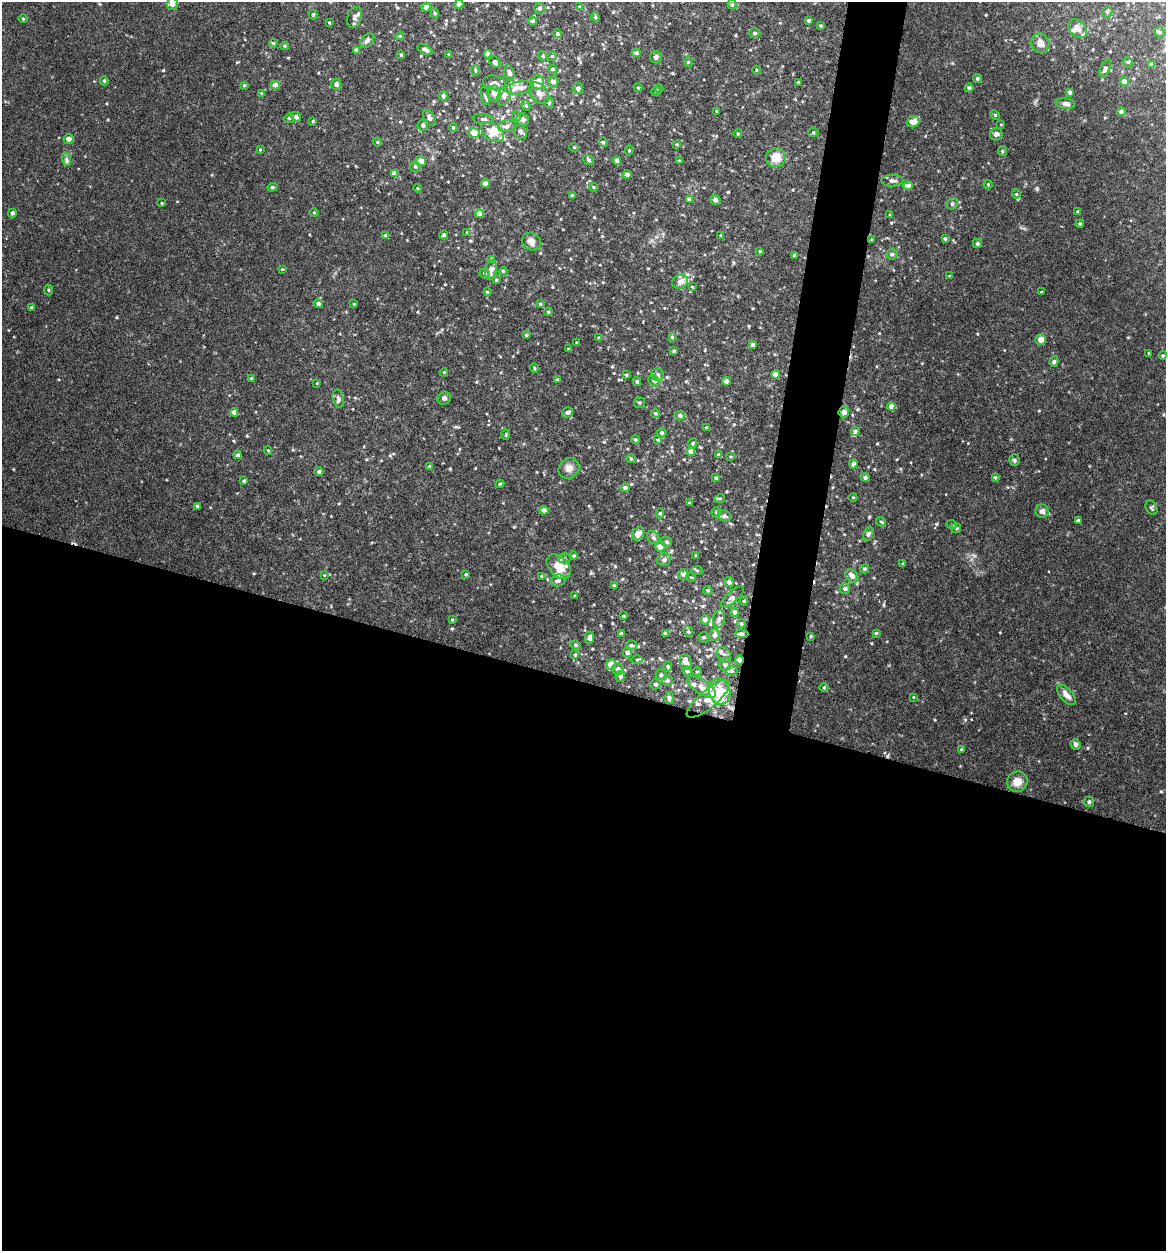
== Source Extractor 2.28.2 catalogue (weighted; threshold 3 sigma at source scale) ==
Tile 14 of 4 x 4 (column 2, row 4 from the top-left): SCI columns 1406-2569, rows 1-1249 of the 5017 x 4998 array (HDU 1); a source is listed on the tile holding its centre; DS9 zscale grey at full resolution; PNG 1168 x 1253 px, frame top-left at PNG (2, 2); each listed source drawn as its Kron ellipse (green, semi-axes under 4 px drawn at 4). Shown black and unused: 49% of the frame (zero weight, under 4 of 8 exposures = <1% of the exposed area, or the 3 px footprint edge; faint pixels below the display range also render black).
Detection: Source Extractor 2.28.2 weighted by HDU 2 'WHT'; one run over the whole footprint, this tile lists its part. Background 0.0468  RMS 0.005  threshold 0.0206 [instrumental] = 3 sigma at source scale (4.09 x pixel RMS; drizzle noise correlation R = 1.36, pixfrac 0.8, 0.05/0.05 arcsec/px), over >= 5 px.
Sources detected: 317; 22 inside a brighter listed object's ellipse — not listed separately; the other 295 listed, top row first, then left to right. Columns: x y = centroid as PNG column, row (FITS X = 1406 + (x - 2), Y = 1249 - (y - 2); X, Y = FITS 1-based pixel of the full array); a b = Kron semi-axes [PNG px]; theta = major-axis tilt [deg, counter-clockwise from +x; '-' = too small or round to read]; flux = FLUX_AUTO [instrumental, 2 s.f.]
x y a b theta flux
172 4 6 5 - 2.5
459 4 4 4 - 1.4
732 5 5 4 - 0.57
426 7 4 4 - 2.6
580 7 4 3 - 0.4
539 8 5 5 - 1
1107 12 5 5 - 0.67
435 13 5 4 - 0.58
313 15 5 4 - 0.51
354 17 11 7 67 1.8
595 17 4 4 - 0.51
23 19 4 3 - 0.36
533 21 4 4 - 1
808 21 3 3 - 0.55
329 22 3 3 - 0.41
820 26 4 3 - 0.58
1078 29 10 8 -48 3.1
1159 32 6 4 -64 0.71
755 33 6 4 -1 0.83
557 34 4 4 - 0.86
400 36 4 3 - 0.42
367 41 9 5 50 1.5
273 43 4 4 - 0.44
1040 43 10 9 - 2.8
285 46 4 4 - 0.49
425 49 8 4 -28 1.4
356 50 4 4 - 1.9
636 53 4 4 - 1.1
449 54 4 3 - 0.46
488 54 4 4 - 3
401 55 4 3 - 0.47
543 56 5 4 - 0.61
552 56 5 4 - 0.52
656 57 6 5 - 1.3
495 62 6 5 - 1.7
688 62 4 4 - 0.49
1128 62 5 5 - 0.74
1152 65 4 3 - 1.7
1105 68 9 4 66 1.1
552 69 4 4 - 0.76
475 70 5 3 - 0.47
756 70 4 3 - 0.36
509 73 7 5 -76 1.7
977 78 5 4 - 0.81
104 81 4 4 - 0.66
553 82 5 5 - 1.9
798 82 3 3 - 0.4
1124 82 5 4 - 3.7
494 83 11 7 -11 2.2
537 83 7 6 - 6.3
336 84 5 5 - 1.4
244 85 4 4 - 0.42
275 85 4 4 - 3
519 88 14 6 8 3.5
578 88 5 5 - 1.7
638 88 4 3 - 0.35
969 88 4 4 - 0.95
659 89 5 3 - 0.42
656 91 4 3 - 0.36
1070 92 4 4 - 1
261 93 4 3 - 0.32
494 93 8 6 -82 2.7
539 93 12 8 -51 2.4
504 95 11 6 67 1.7
443 96 4 4 - 1.2
485 96 9 4 -82 0.84
549 103 5 4 - 0.56
1065 104 10 5 -8 2.2
526 106 5 4 - 0.63
716 111 3 2 - 0.36
1121 111 4 4 - 1.3
995 115 5 3 - 0.39
516 116 5 3 - 0.48
296 117 5 5 - 1.4
289 118 5 4 - 0.59
430 118 9 5 -56 1.6
483 119 10 5 -8 1.1
522 120 6 6 - 1.8
313 121 3 3 - 0.42
913 122 6 5 - 3
1001 124 3 2 - 0.28
423 125 5 5 - 1.2
507 126 9 6 14 1.5
453 128 4 3 - 0.5
493 132 13 8 -35 5.5
521 132 7 6 - 1.2
813 132 5 5 - 0.58
474 133 6 5 - 4.9
738 134 4 3 - 0.43
996 134 6 6 - 1.3
68 139 5 5 - 1.7
377 142 4 4 - 0.44
603 142 5 4 - 0.55
677 144 4 3 - 0.52
574 147 5 3 - 0.34
260 150 3 3 - 0.36
629 150 5 4 - 0.57
1002 151 5 4 - 0.54
776 158 10 9 - 5.8
66 159 7 4 -72 0.92
589 160 5 4 - 0.76
617 160 4 4 - 1.9
420 161 5 5 - 2.9
680 161 3 3 - 0.51
415 167 5 5 - 0.79
394 173 4 4 - 2
627 174 4 4 - 1.6
892 181 11 6 0 1.6
485 183 4 4 - 1.3
988 184 4 4 - 0.45
908 186 4 4 - 2.6
272 187 5 4 - 0.55
593 187 4 3 - 0.36
417 188 4 4 - 0.43
1016 194 4 4 - 0.49
572 195 3 3 - 0.74
689 200 4 4 - 2.3
715 200 5 5 - 1.2
162 203 4 2 - 0.34
952 204 6 5 - 0.94
1078 212 3 3 - 0.81
12 213 4 4 - 1.2
314 213 4 3 - 0.38
480 214 4 4 - 3.9
890 215 3 3 - 0.54
1080 224 4 4 - 0.51
467 232 4 4 - 0.4
444 235 4 4 - 0.77
385 236 4 4 - 1.4
721 236 3 3 - 0.51
872 239 4 3 - 0.41
945 239 4 3 - 0.67
531 242 9 8 - 2.2
977 244 4 4 - 0.59
760 251 3 3 - 0.36
892 254 5 5 - 0.75
795 255 3 3 - 0.93
491 259 4 4 - 0.61
282 269 3 3 - 0.31
491 270 10 5 81 2
503 271 4 4 - 0.58
484 273 5 5 - 0.95
949 276 3 3 - 0.34
496 280 4 4 - 0.4
680 282 8 6 20 3.3
692 287 3 2 - 0.36
48 290 5 3 - 0.46
487 292 3 3 - 0.52
1041 292 3 2 - 0.29
318 304 5 4 - 1.2
354 304 3 3 - 0.38
540 304 4 4 - 0.49
31 308 3 3 - 0.55
548 312 4 3 - 0.44
526 335 4 3 - 0.44
672 337 4 4 - 0.58
599 338 3 3 - 0.79
1041 339 5 5 - 3.2
577 343 3 2 - 0.39
753 345 4 4 - 1.9
568 349 3 3 - 0.36
674 351 4 3 - 0.64
1149 353 3 3 - 0.36
1163 356 4 3 - 0.56
1054 361 5 4 - 0.73
534 368 5 3 - 0.37
444 372 4 3 - 0.37
626 375 4 3 - 0.45
657 375 6 6 - 1.1
776 375 4 4 - 4.3
251 378 3 2 - 0.32
558 380 3 3 - 0.92
637 381 4 4 - 0.85
654 381 6 5 - 0.72
726 381 4 4 - 2.8
317 383 4 2 - 0.29
444 398 7 6 - 1.1
338 399 9 5 -77 1.3
639 403 5 5 - 0.79
891 406 4 4 - 2.3
234 412 4 4 - 3.2
844 412 5 5 - 2.1
568 413 6 5 - 1.2
655 413 4 4 - 0.75
680 416 5 5 - 1.4
706 428 4 4 - 0.69
855 431 4 4 - 1.2
662 433 5 5 - 0.92
506 435 5 3 - 0.39
635 440 4 4 - 0.64
658 440 4 4 - 0.72
693 443 5 4 - 0.58
268 450 4 3 - 0.36
691 451 4 4 - 2.8
238 455 4 4 - 0.84
719 455 4 4 - 1.3
731 457 4 3 - 0.36
631 459 4 4 - 0.52
1014 460 5 5 - 0.69
853 464 4 4 - 1.2
429 466 4 4 - 0.37
569 468 11 9 41 2.7
319 472 4 4 - 1.1
865 477 4 4 - 1
995 477 4 3 - 0.64
716 478 4 4 - 0.71
244 481 3 3 - 0.61
500 484 4 3 - 0.47
625 488 4 4 - 1.2
853 497 4 3 - 0.32
720 498 5 3 - 0.53
689 503 3 3 - 0.38
197 506 4 3 - 0.81
1151 508 8 5 -60 0.73
544 510 4 4 - 2.2
1042 511 7 6 - 1.5
717 512 5 5 - 1
660 513 5 4 - 0.74
724 516 6 5 - 1.2
1078 521 4 3 - 1
881 522 5 3 - 0.43
952 525 5 3 - 0.39
956 528 5 5 - 0.64
638 534 7 5 52 4.2
868 534 7 5 65 1.2
653 538 7 5 -45 0.95
666 542 6 5 - 0.89
660 547 5 5 - 2.9
696 555 4 3 - 0.55
574 556 4 4 - 0.64
564 558 6 5 - 0.92
664 560 7 6 - 1.5
903 564 4 3 - 0.38
559 566 14 9 -47 6.5
864 569 4 4 - 0.63
697 570 6 4 -2 0.61
466 574 4 3 - 0.45
683 574 5 5 - 1.3
324 575 3 3 - 0.31
542 576 4 4 - 0.66
852 576 8 5 -47 2.4
691 577 5 3 - 0.34
558 580 7 6 - 1.1
729 582 5 5 - 1.4
614 586 4 3 - 0.65
845 589 5 5 - 1.2
708 590 5 4 - 0.52
575 596 4 4 - 0.46
732 597 14 5 41 1.4
744 601 4 4 - 0.44
735 612 4 4 - 1.6
623 616 4 3 - 0.58
719 619 9 6 81 1.6
452 620 3 3 - 0.44
705 620 4 4 - 2.9
741 624 5 4 - 0.58
688 632 5 4 - 0.66
665 633 4 3 - 1.1
876 633 4 4 - 0.56
621 634 4 3 - 1
741 634 7 4 -4 1.2
714 635 6 5 - 1.9
811 636 3 3 - 0.41
703 637 5 5 - 0.87
590 638 6 4 83 1.7
576 645 5 4 - 0.68
631 645 5 5 - 0.8
627 653 5 4 - 1.7
575 655 4 3 - 0.51
724 655 8 6 -58 1.6
637 660 6 4 1 0.56
739 660 4 3 - 3.3
686 662 8 5 -70 3
725 664 6 6 - 2.9
611 665 5 4 - 4.7
668 666 5 4 - 0.67
618 669 6 5 - 1.7
687 671 4 4 - 1.2
731 671 6 5 - 0.78
697 672 4 3 - 0.35
661 675 5 5 - 0.86
620 676 5 4 - 1.5
667 681 5 5 - 0.8
655 684 5 5 - 1.1
702 687 16 7 -33 3.6
824 688 5 3 - 0.4
720 691 13 10 -74 8.8
1066 695 12 6 -49 2.5
913 697 4 2 - 0.29
669 698 6 4 84 1.1
708 699 27 9 40 6.9
1075 744 5 5 - 1
962 749 4 3 - 0.66
1017 782 10 10 - 4
1089 802 5 5 - 1
Overlapping masked pixels (flux is a lower limit): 3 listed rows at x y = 844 412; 741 634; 739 660
Isophote crosses this tile's border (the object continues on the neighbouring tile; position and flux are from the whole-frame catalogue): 1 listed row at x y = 172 4
Unlisted compact peaks at least as high as the median listed source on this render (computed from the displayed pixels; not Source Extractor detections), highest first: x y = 163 70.